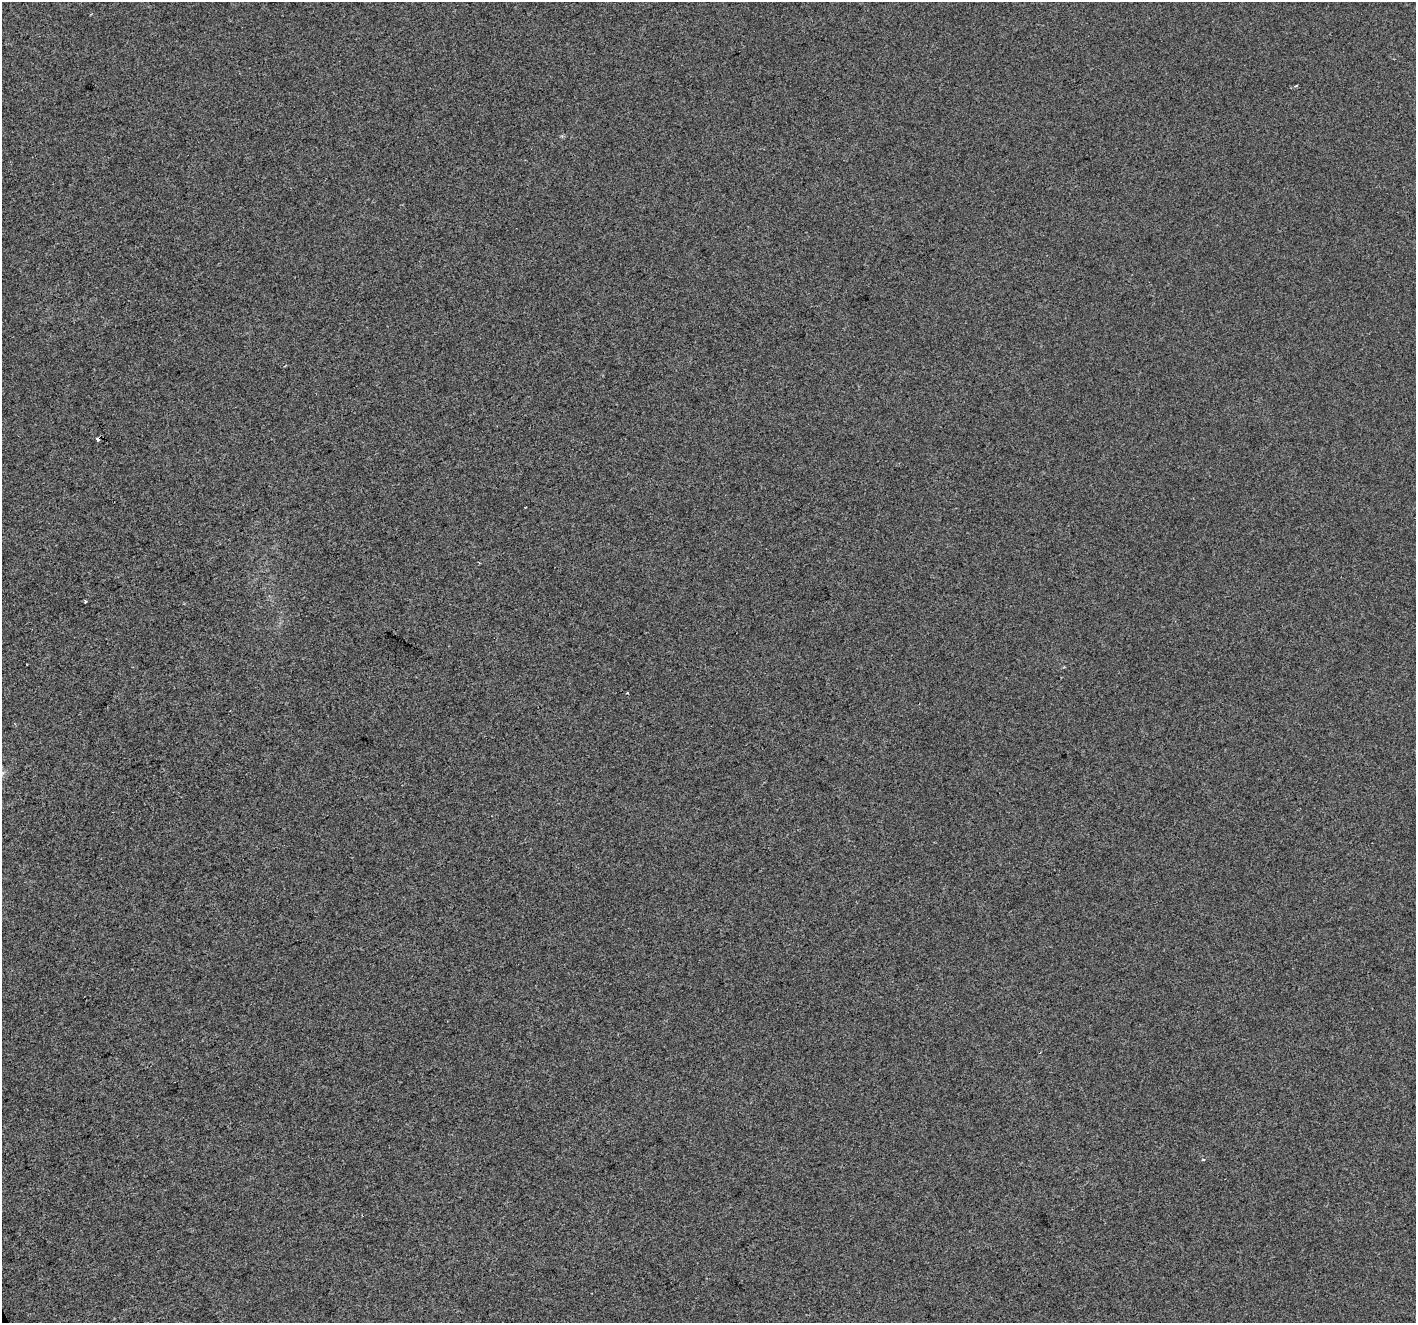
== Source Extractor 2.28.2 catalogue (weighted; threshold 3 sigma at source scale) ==
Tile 7 of 4 x 4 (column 3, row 2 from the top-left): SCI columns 2832-4245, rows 2791-4111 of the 5660 x 5522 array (HDU 1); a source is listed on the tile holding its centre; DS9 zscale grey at full resolution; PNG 1418 x 1325 px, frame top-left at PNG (2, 2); no overlay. Shown black and unused: <1% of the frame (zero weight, under 2 of 3 exposures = <1% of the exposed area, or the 3 px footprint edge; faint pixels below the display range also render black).
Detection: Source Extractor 2.28.2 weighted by HDU 2 'WHT'; one run over the whole footprint, this tile lists its part. Background 9.17e-04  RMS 0.0057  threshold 0.0255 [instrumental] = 3 sigma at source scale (4.5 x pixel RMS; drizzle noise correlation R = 1.50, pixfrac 1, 0.0396/0.0396 arcsec/px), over >= 5 px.
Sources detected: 5; all 5 listed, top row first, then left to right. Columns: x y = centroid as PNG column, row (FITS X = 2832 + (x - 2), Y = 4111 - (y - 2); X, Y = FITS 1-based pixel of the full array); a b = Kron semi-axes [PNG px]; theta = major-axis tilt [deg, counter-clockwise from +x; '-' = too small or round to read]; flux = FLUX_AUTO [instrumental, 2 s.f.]
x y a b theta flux
1296 86 4 3 - 0.83
98 439 3 3 - 9.3
85 601 3 3 - 1.6
627 693 3 2 - 0.95
1203 1159 3 2 - 0.56
Overlapping masked pixels (flux is a lower limit): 1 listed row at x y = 98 439